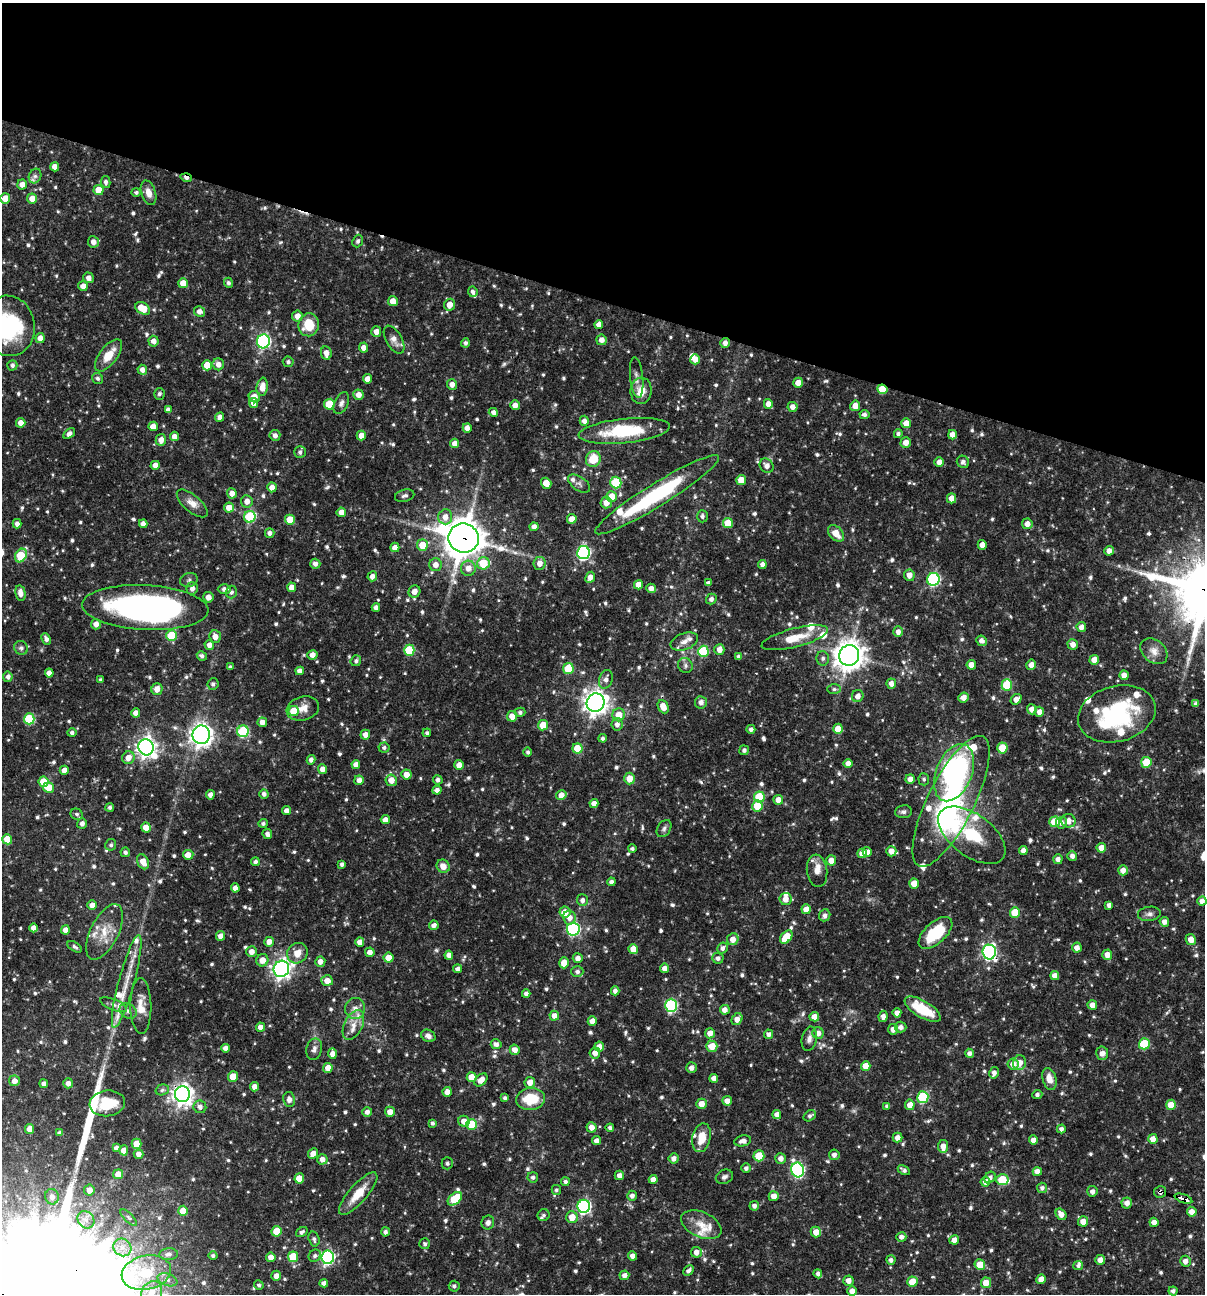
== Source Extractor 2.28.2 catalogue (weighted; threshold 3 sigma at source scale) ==
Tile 2 of 4 x 4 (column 2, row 1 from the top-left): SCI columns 1453-2655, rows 3876-5167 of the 5186 x 5168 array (HDU 1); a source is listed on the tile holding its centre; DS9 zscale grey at full resolution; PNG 1207 x 1296 px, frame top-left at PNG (2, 3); each listed source drawn as its Kron ellipse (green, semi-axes under 4 px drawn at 4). Shown black and unused: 23% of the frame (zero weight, under 3 of 4 exposures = <1% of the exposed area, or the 3 px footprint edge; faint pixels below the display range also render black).
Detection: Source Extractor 2.28.2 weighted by HDU 2 'WHT'; one run over the whole footprint, this tile lists its part. Background 0.0698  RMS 0.0035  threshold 0.0159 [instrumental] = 3 sigma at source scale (4.5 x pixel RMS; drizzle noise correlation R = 1.50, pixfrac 1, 0.05/0.05 arcsec/px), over >= 5 px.
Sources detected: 917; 3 too faint to see at this stretch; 2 inside a brighter object's white glare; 2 cosmic-ray / hot-pixel residue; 1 long thin detection or spike segment (spike, bleed or trail) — neither listed nor drawn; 44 inside a brighter listed object's ellipse — not listed separately; of the other 865, all 500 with FLUX_AUTO >= 0.831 (the completeness limit of this list) listed and drawn (365 fainter detections not listed), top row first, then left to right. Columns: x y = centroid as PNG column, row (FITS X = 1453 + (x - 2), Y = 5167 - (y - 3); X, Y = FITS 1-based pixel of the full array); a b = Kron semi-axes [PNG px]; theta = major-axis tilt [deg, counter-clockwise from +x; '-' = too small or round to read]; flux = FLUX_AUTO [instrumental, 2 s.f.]
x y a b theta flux
55 167 5 4 - 2.9
35 176 7 6 - 0.99
186 178 6 3 -17 1.8
106 182 6 4 -80 1.2
22 184 5 5 - 2.5
99 190 5 5 - 5.6
136 192 5 4 - 0.85
149 193 13 7 -72 3.1
5 198 5 5 - 5.5
32 198 5 5 - 3.5
358 241 6 5 - 0.96
93 242 6 5 - 2.3
89 278 5 5 - 1.8
183 283 5 5 - 4.3
228 283 5 4 - 1
83 286 5 4 - 2.2
473 292 5 4 - 1.1
393 301 5 5 - 3.5
450 305 6 5 - 3.4
143 308 8 5 -32 7.2
199 311 5 5 - 2.1
297 316 5 5 - 2.8
309 325 11 10 - 9.2
599 325 4 4 - 2.5
8 326 30 26 -78 37
376 332 5 5 - 2.5
40 338 5 4 - 2.6
394 340 15 8 -60 2.7
601 340 5 5 - 2.1
154 341 5 5 - 2
263 341 7 6 - 63
465 343 4 4 - 1
725 343 5 4 - 2
363 348 5 4 - 2.2
326 353 7 5 -81 2.7
108 355 19 8 52 6.6
695 359 5 5 - 2.7
288 362 5 5 - 1.1
218 364 6 5 - 2.3
12 365 5 5 - 1.1
207 365 5 5 - 6.3
142 370 5 5 - 2.2
98 378 6 5 - 0.95
637 378 20 6 -84 2.1
367 379 4 4 - 3.2
798 383 5 4 - 3.2
452 384 5 5 - 2.3
262 387 9 5 82 3.6
882 389 5 5 - 9.5
641 391 13 10 84 4.9
159 394 6 5 - 1
358 395 5 5 - 2.7
254 397 6 5 - 2.7
253 403 5 4 - 2.2
341 403 11 6 64 1.6
329 404 5 5 - 12
768 404 5 4 - 2.5
515 405 5 5 - 2.6
855 406 5 5 - 3.3
793 407 5 5 - 2.1
168 410 4 4 - 1.6
493 412 5 4 - 1.6
864 414 5 4 - 1.1
220 417 5 4 - 1.9
584 421 5 4 - 1.7
21 423 5 4 - 2.4
906 423 5 5 - 3.4
153 426 5 4 - 3.5
467 428 4 4 - 2.5
624 431 46 12 6 22
69 434 6 4 35 1.6
898 434 4 4 - 0.96
275 435 5 5 - 1.6
952 435 4 4 - 2.8
174 436 5 4 - 2.2
361 436 5 4 - 3.6
161 440 6 5 - 2.9
906 442 5 5 - 3.1
455 443 5 4 - 2.4
300 452 6 5 - 1.1
593 459 8 7 - 7.6
939 462 5 4 - 2.3
963 462 6 6 - 1
155 465 4 4 - 2.6
767 466 7 6 - 2.1
741 480 5 5 - 5.7
546 483 5 5 - 3.8
616 483 6 5 - 18
579 484 12 7 -34 1.4
272 487 5 4 - 2.6
232 493 5 4 - 2.7
657 495 72 11 32 41
405 496 10 6 13 1.1
612 497 5 5 - 6.9
952 498 5 4 - 2.9
247 501 6 6 - 2.7
192 503 19 8 -41 3.4
606 503 6 5 - 3
229 507 5 5 - 3.4
341 512 4 4 - 3.1
702 516 6 5 - 0.99
250 517 6 5 - 27
445 517 7 7 - 3
572 519 5 4 - 2.9
290 520 5 5 - 7.8
728 523 5 5 - 6.3
17 524 5 4 - 1.6
143 524 4 4 - 2
1027 524 5 5 - 2.4
534 527 4 4 - 2
270 533 4 4 - 1.5
836 533 9 6 -46 4.6
464 538 15 14 - 880
422 545 6 5 - 6.9
982 545 5 4 - 2.4
395 547 4 4 - 2.5
1109 551 5 4 - 2.3
583 553 6 6 - 63
21 555 7 5 60 18
483 563 6 6 - 11
540 563 6 6 - 2.8
315 564 5 5 - 1.6
762 564 4 4 - 1.8
436 565 6 6 - 2.6
468 568 7 7 - 2.8
909 575 6 5 - 2.7
372 576 5 4 - 2.1
590 577 6 4 63 2.7
933 579 6 6 - 46
189 580 9 7 17 1
708 583 4 4 - 1.3
638 585 4 4 - 3.8
292 587 4 4 - 2.8
192 588 6 5 - 1.9
651 588 5 4 - 2.3
224 589 6 5 - 1.5
231 592 6 5 - 1.1
414 592 6 5 - 2.5
20 593 8 5 -78 2.5
208 597 5 5 - 2.5
711 599 5 5 - 1.4
145 608 63 22 -3 130
376 608 4 4 - 1.6
96 624 5 5 - 2.3
1081 627 5 5 - 2.3
898 632 5 5 - 2
171 636 5 5 - 13
215 636 6 5 - 3
795 638 34 9 14 8.4
46 639 6 4 -66 1.3
981 641 5 5 - 1.8
684 642 14 8 20 2.8
1073 644 5 5 - 2.5
209 645 5 5 - 2.2
21 648 7 6 - 1.1
719 649 5 5 - 2.7
409 650 5 5 - 18
703 651 5 5 - 21
1154 651 15 11 -41 3.1
312 655 5 5 - 2.2
849 655 10 10 - 470
202 656 5 4 - 1.1
739 657 4 4 - 1.3
823 658 7 6 - 1.3
1094 660 5 4 - 4.5
356 661 5 5 - 1
685 665 8 7 - 1.1
971 665 5 4 - 3
1031 665 5 4 - 2.2
230 667 4 4 - 0.97
568 669 5 5 - 13
300 671 4 4 - 2
49 673 4 4 - 2.3
1124 675 5 4 - 2.9
8 677 5 4 - 1.4
606 679 9 6 71 1.9
101 680 3 3 - 0.86
213 684 6 5 - 0.95
891 684 5 4 - 2.1
1007 685 5 5 - 17
157 689 6 5 - 3
834 689 7 5 0 0.83
858 696 6 5 - 2.2
963 697 5 5 - 2.6
1016 699 6 4 39 2.3
701 702 6 6 - 1.9
596 703 9 9 - 300
1196 704 4 4 - 1.2
663 707 7 5 -65 4.4
303 708 16 11 16 4.2
1032 709 5 5 - 2.5
294 711 5 5 - 8.4
520 712 5 4 - 0.96
1039 712 5 5 - 2.3
136 713 4 4 - 2.6
1117 714 39 28 15 39
619 715 6 6 - 4.9
512 716 5 5 - 3.5
29 719 5 5 - 22
262 722 5 5 - 2.5
617 724 6 6 - 1.7
543 725 5 5 - 7.1
751 729 4 4 - 1.3
838 729 5 5 - 5.8
243 731 6 6 - 30
72 733 4 4 - 1.1
427 733 4 4 - 0.83
201 735 9 8 - 220
365 735 5 5 - 2.3
603 738 4 4 - 1
146 747 8 7 - 190
384 747 5 5 - 0.89
577 748 5 5 - 8.4
1002 748 5 5 - 10
744 750 5 4 - 1.1
528 752 4 4 - 0.84
128 758 6 6 - 3.1
311 760 4 4 - 1.6
1146 762 5 5 - 12
848 763 4 4 - 2.3
356 765 4 4 - 2.4
459 765 5 5 - 2.8
322 769 5 4 - 2.2
64 770 4 4 - 2.8
954 773 30 18 68 78
406 774 5 5 - 3.1
629 779 6 5 - 4.3
910 779 5 4 - 2.3
924 779 6 5 - 0.88
359 780 5 4 - 2.2
391 780 6 5 - 3.5
438 780 4 4 - 1.4
44 782 5 5 - 6.9
49 788 5 5 - 5.5
437 790 4 4 - 1.7
264 794 4 4 - 1.3
210 795 5 4 - 1.7
561 795 5 4 - 3.4
759 797 5 5 - 16
778 800 5 5 - 2.7
951 801 72 23 63 62
594 804 4 4 - 2.3
757 806 5 5 - 9.5
110 807 4 4 - 0.91
286 811 4 4 - 2
903 812 8 6 8 1
77 814 6 5 - 0.87
385 820 4 4 - 2.4
1068 821 7 7 - 3.3
1055 822 5 5 - 10
263 823 5 4 - 0.93
1061 823 6 5 - 1.5
82 824 5 5 - 1.6
146 827 5 5 - 5.5
664 828 9 6 56 1.1
267 834 5 4 - 1.5
972 835 39 21 -37 21
7 839 5 5 - 7.2
111 845 6 5 - 0.87
1101 848 5 5 - 3.3
632 849 4 4 - 0.85
891 851 5 5 - 2.9
1023 851 4 4 - 2.6
125 852 4 4 - 1.2
867 852 5 4 - 2.5
862 853 5 5 - 2.9
188 855 5 5 - 2.8
1072 856 5 5 - 1.7
1058 859 5 4 - 1.6
831 860 5 5 - 3
143 862 8 5 -63 3.8
255 862 4 4 - 1.2
342 864 4 4 - 1.2
443 866 7 6 - 2.9
1123 870 5 5 - 2.3
817 871 16 10 -83 3.3
611 882 4 4 - 1.2
914 884 5 5 - 5.2
235 888 4 4 - 2.2
786 899 6 6 - 2.8
582 900 6 5 - 1.5
1202 901 4 4 - 2.2
92 905 5 5 - 2.7
1109 905 4 4 - 1.3
806 909 5 4 - 3.8
565 912 5 5 - 3.9
1015 913 5 5 - 8.9
1149 914 11 7 6 1.4
825 915 6 5 - 1.5
569 918 7 6 - 2.6
1164 922 5 4 - 1.9
434 925 5 4 - 1.7
33 928 4 4 - 2.1
573 929 6 6 - 51
65 930 4 4 - 2.6
104 932 30 14 63 7.9
935 933 21 10 43 14
221 936 5 4 - 2.5
786 937 7 5 49 9.4
733 939 6 5 - 2.7
1191 939 6 5 - 3.1
269 942 5 5 - 2.4
360 942 4 4 - 2.6
75 947 8 4 -32 0.94
722 948 6 5 - 1.4
1077 948 5 5 - 2.3
633 949 5 5 - 4.6
252 952 5 5 - 2.5
370 952 5 4 - 2.1
989 952 7 6 - 77
297 953 11 10 - 4.2
449 955 4 4 - 2.3
1107 955 5 5 - 3
388 958 5 5 - 5.6
578 958 5 5 - 2.1
718 958 5 5 - 1.3
262 960 6 6 - 3.2
320 962 5 5 - 2.3
564 963 6 4 73 4.4
665 968 4 4 - 2.4
281 969 8 7 - 160
458 969 4 4 - 1.4
577 971 6 5 - 1.2
1055 976 4 4 - 2.5
127 981 48 8 75 8.4
327 981 6 5 - 3.3
615 991 4 4 - 1.5
526 994 4 4 - 1.5
113 1005 14 5 -22 1.5
671 1005 6 6 - 43
1092 1005 5 4 - 2.7
141 1006 28 10 -89 5.7
355 1008 10 10 - 2.6
923 1009 20 8 -31 13
725 1010 5 5 - 2.5
128 1011 9 7 -36 1.5
897 1013 4 4 - 2.4
554 1016 5 4 - 2.4
883 1016 6 4 81 1.8
814 1017 4 4 - 3.3
737 1019 6 5 - 2.7
592 1021 4 4 - 2.6
353 1025 16 9 64 3.8
260 1027 4 4 - 2.2
900 1027 6 5 - 1.7
893 1029 5 5 - 2.3
710 1033 5 5 - 2.8
818 1033 6 5 - 2.2
769 1034 4 4 - 1.6
428 1036 7 6 - 1.6
809 1039 12 7 78 1.9
496 1044 5 5 - 1.6
1144 1044 5 5 - 18
599 1046 5 4 - 2.4
712 1046 5 5 - 5.7
225 1048 4 4 - 2.1
314 1049 11 7 76 1.7
515 1050 5 5 - 2.4
595 1053 5 5 - 2.5
969 1053 4 4 - 1.3
1102 1053 6 6 - 2.4
332 1054 5 4 - 2.4
1019 1063 7 6 - 3.7
1013 1064 6 5 - 2.5
866 1066 5 4 - 4.3
328 1068 5 4 - 3.8
691 1068 5 5 - 1.7
994 1073 6 4 80 1.8
233 1077 5 5 - 6.4
471 1077 5 5 - 5.2
714 1078 4 4 - 2.5
1049 1079 11 7 -75 3.6
481 1080 7 5 43 3.4
14 1081 5 5 - 2.6
530 1082 5 5 - 2.9
68 1083 5 5 - 1.9
44 1084 4 4 - 1.6
255 1087 4 4 - 2.7
162 1090 7 5 16 0.88
447 1092 5 4 - 2.4
182 1094 8 7 - 230
1037 1095 5 4 - 1
923 1097 6 5 - 28
505 1098 3 3 - 0.91
289 1099 7 6 - 2.1
531 1099 14 11 8 11
727 1101 5 4 - 2.4
107 1103 18 13 7 12
701 1104 5 5 - 3.4
910 1105 5 5 - 3
1171 1105 5 5 - 5.5
887 1106 4 4 - 0.89
200 1107 6 6 - 1.9
367 1112 5 5 - 1.5
390 1112 5 5 - 2.9
777 1114 5 4 - 2.3
810 1116 7 5 38 1.1
464 1121 6 5 - 2.8
432 1123 4 3 - 0.91
472 1124 5 5 - 14
591 1127 5 5 - 2.5
610 1128 4 4 - 1.2
30 1129 5 4 - 3.7
1061 1129 4 4 - 1.3
59 1133 4 4 - 1.1
701 1138 14 9 78 5.9
897 1138 5 5 - 2.5
1153 1139 5 4 - 3.1
1033 1140 4 4 - 2.1
597 1141 4 4 - 2.2
743 1141 8 5 12 2.1
136 1144 5 5 - 5.7
943 1146 6 5 - 2.6
116 1148 4 4 - 1.4
124 1150 5 4 - 2.8
313 1153 5 4 - 2.5
139 1154 5 4 - 2
834 1155 5 5 - 1.6
759 1156 5 5 - 11
674 1158 5 5 - 1.9
781 1158 5 5 - 2.1
322 1159 5 5 - 2.2
447 1163 6 5 - 1
746 1168 5 5 - 1.3
798 1170 7 6 - 60
904 1170 6 4 -29 1
1037 1172 4 4 - 2.6
118 1174 5 5 - 3.8
619 1175 5 4 - 2
533 1177 5 5 - 1.1
724 1177 9 7 26 1.4
990 1177 6 5 - 1.3
299 1178 5 5 - 5.8
653 1179 4 4 - 2.3
1002 1180 6 5 - 16
565 1182 4 4 - 0.99
985 1182 5 5 - 2.4
1042 1188 5 5 - 1.1
89 1190 5 5 - 2.7
556 1190 5 4 - 0.84
1092 1191 5 5 - 1.5
1160 1192 6 5 - 1.2
358 1194 27 9 49 8
632 1196 5 5 - 1.5
774 1196 5 5 - 2.6
52 1197 7 7 - 2.2
455 1199 8 5 42 11
1183 1199 9 3 -19 4.9
1127 1203 5 5 - 2.2
584 1206 6 6 - 70
754 1206 5 4 - 1.5
183 1211 5 5 - 6.3
1192 1212 5 5 - 2.8
1061 1214 6 5 - 2.5
544 1215 6 6 - 0.84
572 1217 6 5 - 4.5
129 1218 11 4 -45 1
86 1220 9 8 - 2.2
1083 1221 5 5 - 3.2
1154 1222 4 4 - 2.4
488 1223 7 6 - 1.6
701 1225 21 12 -25 5.7
276 1231 5 5 - 6.6
302 1232 6 4 36 0.93
385 1232 4 4 - 1
816 1232 5 5 - 3.5
901 1237 5 4 - 1.5
314 1239 8 5 -74 1.1
954 1240 5 4 - 2.2
425 1244 5 5 - 1
122 1247 9 8 - 2.7
696 1252 5 5 - 2.3
168 1254 9 6 4 1.3
213 1255 4 4 - 0.86
315 1256 6 5 - 1.1
633 1256 4 4 - 2.4
271 1257 5 4 - 2.4
293 1257 5 5 - 9.8
328 1257 6 6 - 65
891 1260 5 4 - 1.3
1100 1260 5 5 - 2.4
1185 1261 5 5 - 2.1
980 1264 5 5 - 5.1
1078 1266 5 4 - 0.9
688 1270 6 3 45 1.1
146 1273 25 17 12 13
818 1274 4 4 - 1.5
624 1275 5 5 - 1.9
276 1276 5 5 - 2.5
1041 1279 5 4 - 3.4
167 1280 10 6 -18 1.5
848 1281 5 5 - 2.4
912 1282 5 5 - 7.6
324 1283 4 4 - 1.7
986 1283 5 5 - 5.3
259 1285 5 4 - 0.83
454 1286 5 5 - 0.95
852 1291 5 5 - 2.5
1173 1291 4 4 - 1.1
152 1292 12 9 56 4.7
Overlapping masked pixels (flux is a lower limit): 10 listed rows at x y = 186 178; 725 343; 882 389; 464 538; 145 608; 989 952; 182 1094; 1002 1180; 1160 1192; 1183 1199
Isophote crosses this tile's border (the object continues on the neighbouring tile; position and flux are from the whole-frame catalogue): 2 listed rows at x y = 8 326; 152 1292